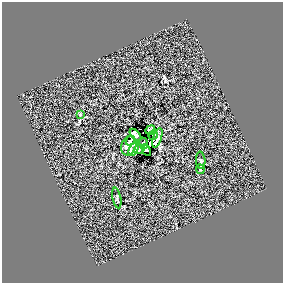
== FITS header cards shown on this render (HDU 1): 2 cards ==
NAXIS1  =                  281 /
NAXIS2  =                  281 /

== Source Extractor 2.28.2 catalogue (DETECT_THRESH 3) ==
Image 281 x 281 px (HDU 1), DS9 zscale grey, 1 PNG px = 1 image px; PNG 285 x 285 px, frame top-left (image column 1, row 281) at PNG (2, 2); each listed source drawn as its Kron ellipse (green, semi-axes under 4 px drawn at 4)
Background 0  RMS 24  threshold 72.9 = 3 sigma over >= 5 px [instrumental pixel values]
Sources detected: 15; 1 with non-positive FLUX_AUTO (blend fragments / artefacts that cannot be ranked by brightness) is neither listed nor drawn; the other 14 listed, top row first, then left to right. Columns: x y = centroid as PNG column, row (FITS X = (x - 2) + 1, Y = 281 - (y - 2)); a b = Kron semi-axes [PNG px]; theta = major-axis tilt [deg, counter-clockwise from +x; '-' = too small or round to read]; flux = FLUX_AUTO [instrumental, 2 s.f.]
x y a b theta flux
80 114 3 3 - 1400
150 130 5 3 - 700
135 135 7 4 -48 7800
153 135 5 4 - 2700
157 138 10 3 72 5000
130 141 5 3 - 2900
143 143 5 3 - 4400
129 146 10 7 71 10000
134 149 8 4 61 5400
139 149 6 3 26 2600
146 150 6 4 -60 760
201 160 8 4 -86 3000
200 169 5 2 - 1900
117 198 10 3 -79 2000
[1 non-positive-flux detection neither listed nor drawn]